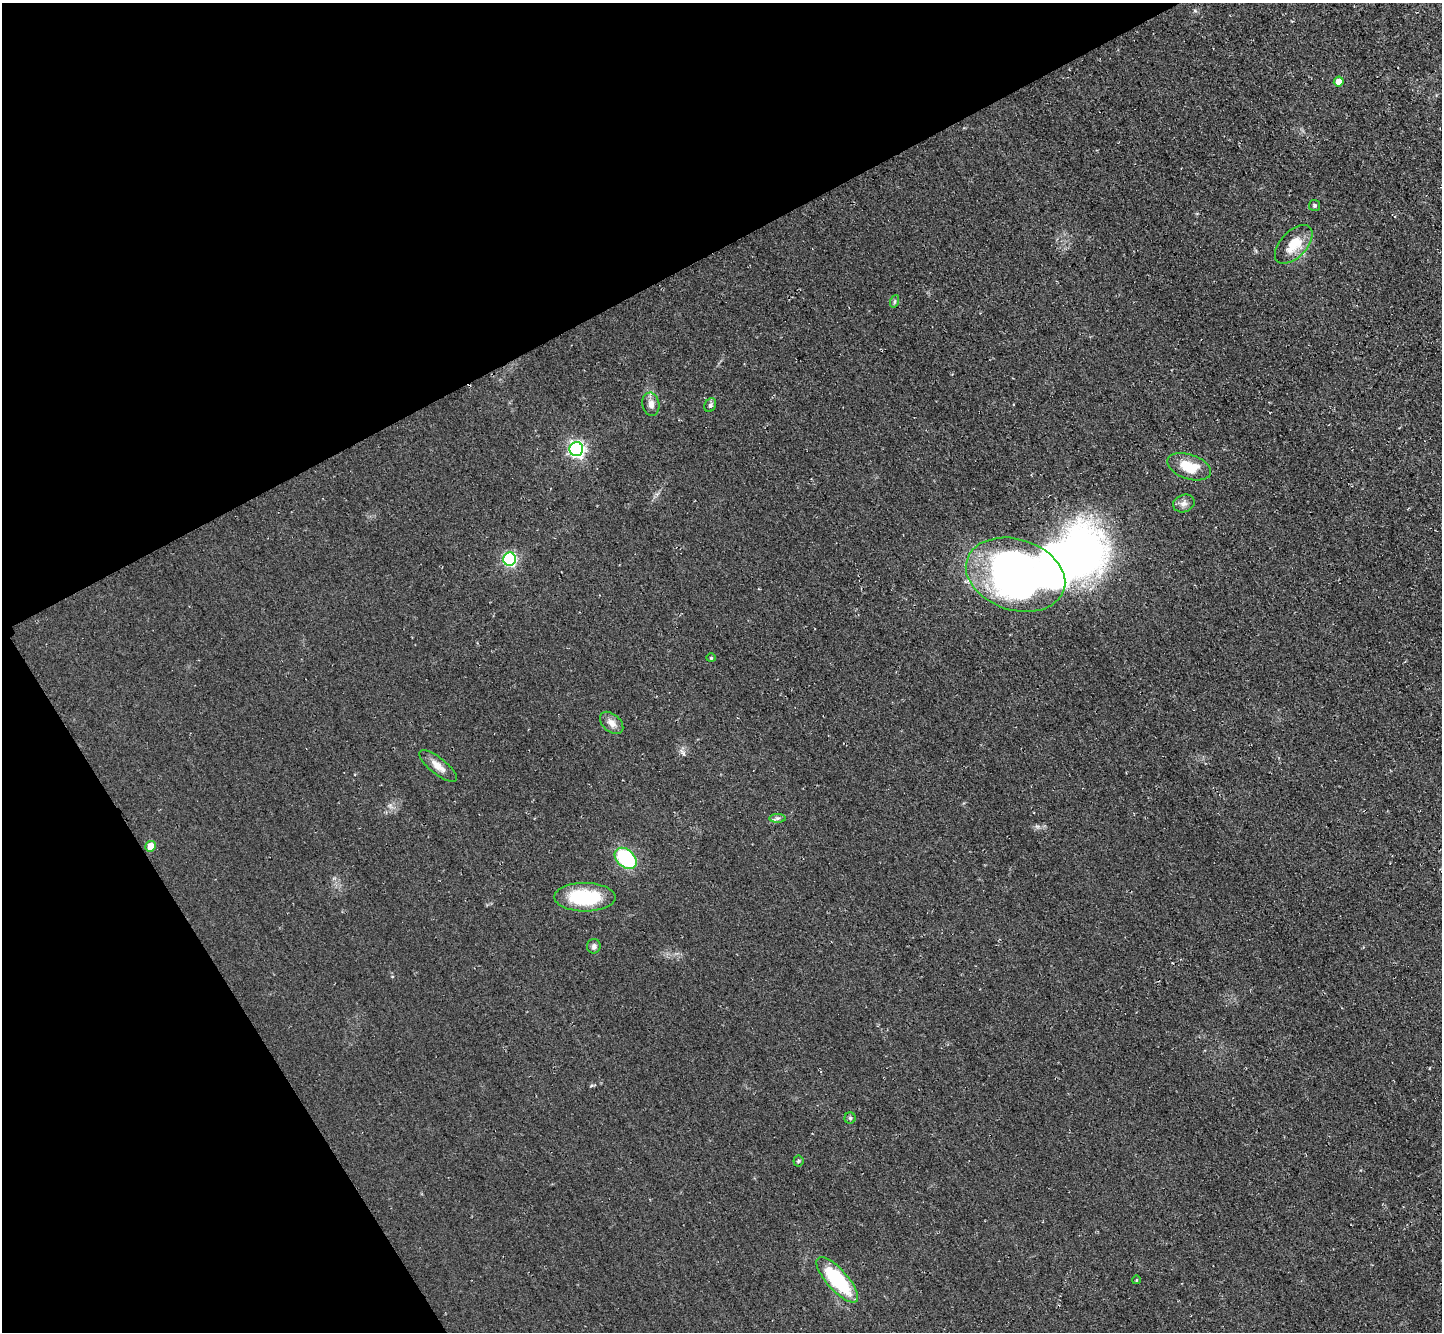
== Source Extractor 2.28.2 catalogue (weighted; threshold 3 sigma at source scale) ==
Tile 5 of 4 x 4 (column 1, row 2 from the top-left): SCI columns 61-1500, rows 2980-4309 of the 5844 x 5824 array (HDU 1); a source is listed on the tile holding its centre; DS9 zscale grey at full resolution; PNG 1444 x 1334 px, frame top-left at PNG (2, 3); each listed source drawn as its Kron ellipse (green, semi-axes under 4 px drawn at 4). Shown black and unused: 28% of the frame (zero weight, under 2 of 3 exposures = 3% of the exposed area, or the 3 px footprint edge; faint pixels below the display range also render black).
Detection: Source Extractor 2.28.2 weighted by HDU 2 'WHT'; one run over the whole footprint, this tile lists its part. Background 0.0372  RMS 0.013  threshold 0.0565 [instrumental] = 3 sigma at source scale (4.5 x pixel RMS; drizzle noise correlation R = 1.50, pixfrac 1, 0.05/0.05 arcsec/px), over >= 5 px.
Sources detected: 26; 3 inside a brighter object's white glare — neither listed nor drawn; the other 23 listed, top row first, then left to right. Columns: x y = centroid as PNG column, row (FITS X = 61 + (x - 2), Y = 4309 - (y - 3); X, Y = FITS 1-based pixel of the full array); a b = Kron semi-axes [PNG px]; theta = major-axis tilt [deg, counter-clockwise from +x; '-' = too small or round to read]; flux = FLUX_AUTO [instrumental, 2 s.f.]
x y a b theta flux
1339 82 5 5 - 11
1315 205 5 5 - 2
1294 244 24 13 47 27
895 301 6 4 71 2.1
651 404 12 8 -81 7.9
710 405 7 5 63 2.8
576 449 7 7 - 360
1189 467 23 12 -18 32
1184 503 11 8 19 6.2
510 559 6 6 - 170
1015 575 51 35 -18 820
711 658 4 4 - 1.3
612 723 13 8 -41 8.8
438 766 23 8 -38 11
778 818 8 4 0 2.7
151 846 5 5 - 15
626 858 12 8 -42 97
585 897 31 14 0 74
594 946 7 6 - 3.6
850 1118 5 5 - 2.1
798 1161 5 5 - 1.6
837 1280 29 10 -48 90
1136 1280 4 3 - 0.84